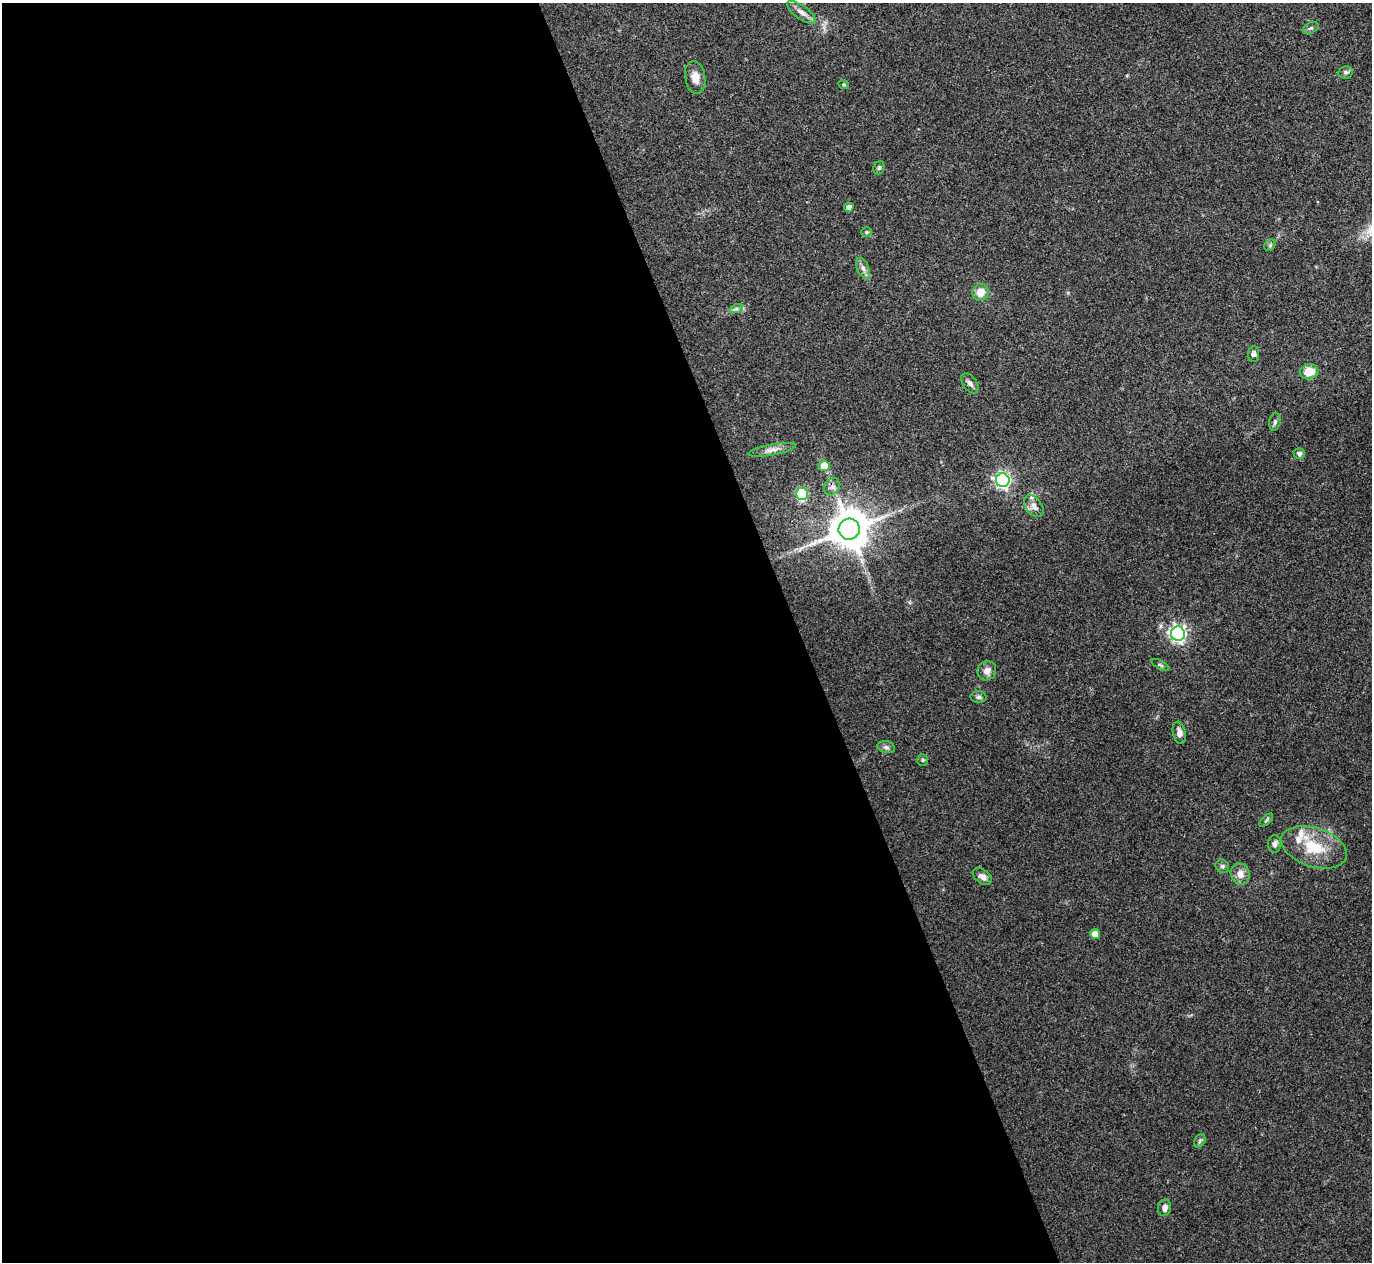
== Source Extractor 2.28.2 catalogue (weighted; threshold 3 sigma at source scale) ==
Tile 9 of 4 x 4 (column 1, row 3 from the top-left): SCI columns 2-1371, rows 1409-2668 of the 5480 x 5467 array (HDU 1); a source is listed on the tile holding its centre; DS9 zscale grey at full resolution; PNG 1374 x 1264 px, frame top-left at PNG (2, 3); each listed source drawn as its Kron ellipse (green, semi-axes under 4 px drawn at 4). Shown black and unused: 58% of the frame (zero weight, under 3 of 4 exposures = <1% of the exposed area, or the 3 px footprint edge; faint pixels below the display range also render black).
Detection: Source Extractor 2.28.2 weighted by HDU 2 'WHT'; one run over the whole footprint, this tile lists its part. Background 0.0865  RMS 0.0058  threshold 0.026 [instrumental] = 3 sigma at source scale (4.5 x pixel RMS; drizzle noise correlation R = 1.50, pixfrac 1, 0.05/0.05 arcsec/px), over >= 5 px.
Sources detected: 44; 4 inside a brighter listed object's ellipse — not listed separately; the other 40 listed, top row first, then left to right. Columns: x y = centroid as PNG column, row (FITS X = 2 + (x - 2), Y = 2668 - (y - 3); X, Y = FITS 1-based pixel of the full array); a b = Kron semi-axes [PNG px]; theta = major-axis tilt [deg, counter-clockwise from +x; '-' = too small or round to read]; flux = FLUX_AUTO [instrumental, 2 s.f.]
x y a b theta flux
801 12 17 6 -35 3.7
1311 28 8 5 25 1.3
1346 72 7 6 - 1.2
695 77 16 10 -81 5.4
844 85 5 3 - 0.54
879 168 7 5 69 1
849 207 5 4 - 2.7
866 232 5 4 - 0.84
1270 245 6 5 - 0.97
863 268 11 5 -65 2.3
980 292 8 8 - 6.6
736 309 7 4 18 1.3
1254 354 8 5 84 1.5
1309 372 9 7 12 8.8
970 383 11 6 -54 2.1
1275 422 9 5 80 1.4
772 450 24 5 11 4.1
1299 454 5 5 - 2
824 466 5 5 - 9.9
1003 480 7 6 - 160
832 487 9 7 55 2.3
802 494 6 6 - 42
1034 506 12 8 -53 3.4
849 529 10 10 - 1800
1178 634 7 7 - 170
1160 665 10 4 -27 1
987 671 10 9 - 3.6
979 697 8 6 -2 1.4
1179 733 11 6 -78 2.9
886 747 9 6 -11 1.7
923 760 6 5 - 0.84
1266 820 8 3 45 0.92
1275 844 9 6 86 2
1314 847 34 19 -18 22
1222 866 7 6 - 1.4
1240 874 11 9 -71 4.8
982 877 11 7 -36 2.6
1095 934 5 5 - 5.4
1200 1141 7 5 60 1.1
1165 1208 8 6 76 2.6